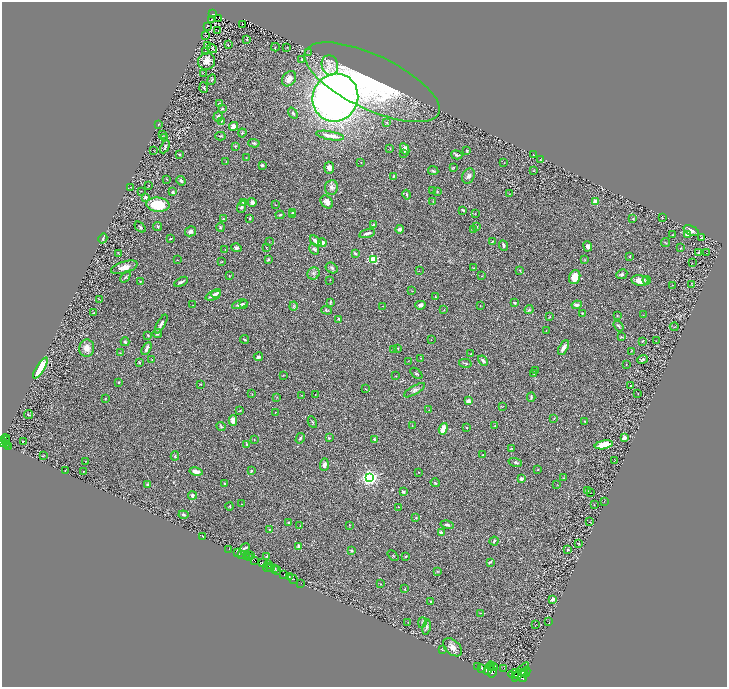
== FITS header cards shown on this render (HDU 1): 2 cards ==
NAXIS1  =                 1450
NAXIS2  =                 1369

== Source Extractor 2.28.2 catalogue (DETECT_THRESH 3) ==
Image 1450 x 1369 px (HDU 1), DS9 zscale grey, zoomed out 1/2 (1 PNG px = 2 x 2 image px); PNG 729 x 689 px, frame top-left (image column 2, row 1369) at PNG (2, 2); each listed source drawn as its Kron ellipse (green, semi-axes under 4 px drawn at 4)
Background 0.395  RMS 0.028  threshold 0.0847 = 3 sigma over >= 5 px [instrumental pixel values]
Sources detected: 384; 47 cannot appear on this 1/2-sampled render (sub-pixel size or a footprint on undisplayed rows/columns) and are neither listed nor drawn; the other 337 listed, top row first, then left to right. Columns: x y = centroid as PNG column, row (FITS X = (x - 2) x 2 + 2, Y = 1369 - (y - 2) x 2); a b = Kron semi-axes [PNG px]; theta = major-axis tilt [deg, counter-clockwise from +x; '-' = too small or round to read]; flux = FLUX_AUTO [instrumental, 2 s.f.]
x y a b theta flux
213 14 3 2 - 42
219 18 2 1 - 1.5
211 20 2 1 - 2.4
242 24 3 1 - 1.5
208 26 3 1 - 2.7
218 30 2 1 - 25
205 35 3 1 - 1.7
247 39 3 2 - 4.2
228 44 2 1 - 2
208 45 2 1 - 1.7
275 47 4 2 - 2.6
287 47 2 1 - 12
212 48 5 1 - 2.9
205 51 2 2 - 38
308 53 2 2 - 1.9
302 59 3 2 - 4.7
207 61 8 8 - 40
330 65 10 8 -74 44
203 73 3 2 - 1.9
289 79 8 6 51 31
212 80 5 3 - 6
372 82 73 27 -25 900
204 88 5 3 - 5.2
335 98 24 22 67 4300
219 103 3 2 - 4.2
223 109 3 3 - 8.5
293 113 6 3 -54 12
218 117 5 4 - 10
221 121 4 2 - 3.6
387 122 4 3 - 4.8
158 125 4 2 - 2.8
233 126 5 4 - 23
242 133 4 4 - 6.2
162 134 2 1 - 1.5
220 136 5 3 - 5.8
330 136 14 3 -10 39
164 137 3 3 - 4.3
254 143 5 3 - 6
235 146 2 2 - 9.7
165 147 7 3 64 8.7
390 148 2 1 - 2
405 149 6 4 -63 21
154 150 2 1 - 1.6
467 151 3 2 - 5
404 153 2 2 - 4.1
179 154 3 2 - 4.8
457 155 6 3 -17 11
533 155 2 2 - 4.1
246 158 2 1 - 1.4
540 159 2 1 - 1.5
226 162 3 3 - 3.3
361 162 3 2 - 2.8
504 163 2 1 - 1.3
262 165 3 3 - 7.7
453 167 2 2 - 11
329 168 6 5 - 25
433 171 5 3 - 7.8
533 171 2 2 - 2.6
393 176 4 3 - 5.1
468 176 8 6 63 20
167 179 2 1 - 3.5
181 181 5 3 - 13
149 186 2 2 - 1.5
130 187 4 1 - 2.2
331 187 7 6 - 19
141 191 2 1 - 2.8
433 191 2 1 - 1.3
173 192 3 2 - 7.9
437 192 3 2 - 3.2
509 194 3 2 - 2.4
407 195 5 2 - 4.2
145 197 2 2 - 53
595 201 2 2 - 100
252 202 4 4 - 21
327 202 7 5 -50 29
433 202 3 2 - 2.2
243 203 4 3 - 6.3
158 205 11 7 -6 170
275 205 3 2 - 1.6
241 207 6 4 67 12
463 210 3 2 - 7
292 212 3 3 - 5.6
475 213 2 1 - 1.7
293 214 4 3 - 4.6
280 215 4 3 - 7.9
250 218 3 2 - 4.2
663 218 2 1 - 1.9
223 219 4 2 - 4.2
633 219 2 2 - 5.3
373 225 3 2 - 5.2
158 226 4 3 - 6.3
476 226 3 2 - 8
140 227 6 4 -40 8.5
220 227 4 3 - 5.4
400 229 4 4 - 17
474 230 3 2 - 4.2
190 231 6 5 - 15
691 231 8 4 -23 20
367 233 8 3 16 17
688 234 4 3 - 76
673 235 2 2 - 2
103 238 5 2 - 5.8
702 238 4 3 - 5.1
170 239 3 1 - 3.8
316 241 7 3 -47 39
492 241 3 2 - 3.9
269 242 3 2 - 2.3
666 242 4 2 - 2.8
322 243 4 4 - 23
504 245 5 3 - 13
588 246 5 4 - 17
266 247 3 2 - 2.5
236 248 5 4 - 14
681 248 2 2 - 3.1
314 249 6 4 -58 12
225 250 2 2 - 2.1
355 253 4 3 - 8.2
698 253 3 3 - 6.2
706 253 2 1 - 1.3
118 254 3 2 - 2.9
630 257 3 2 - 2.6
268 259 3 2 - 6.5
373 259 3 3 - 390
177 260 2 2 - 3.8
585 260 3 2 - 2.7
221 262 4 1 - 2.5
692 263 2 1 - 0.2
124 267 14 5 18 41
332 268 6 5 - 11
473 268 3 2 - 2.2
520 270 3 2 - 3
419 271 2 2 - 2.7
313 273 6 6 - 15
622 274 6 5 - 9.9
229 276 2 2 - 3.8
481 276 2 2 - 2
125 277 6 3 53 7.6
575 277 7 5 71 92
330 280 2 1 - 1.7
640 280 9 5 -7 60
647 280 4 3 - 4.7
140 281 2 2 - 2.6
181 282 7 2 29 11
672 285 2 1 - 1.8
692 285 3 3 - 2.7
412 291 2 1 - 1.7
216 293 5 3 - 14
213 296 8 4 21 22
435 297 2 2 - 8.7
99 300 3 2 - 2.7
330 302 4 2 - 6.3
515 303 3 2 - 6.4
240 304 8 3 21 17
243 304 4 3 - 11
193 305 2 1 - 2.2
420 305 5 4 - 18
577 305 5 4 - 15
293 306 4 3 - 7.3
383 306 2 1 - 1.4
480 306 2 1 - 2.8
327 310 5 2 - 5.6
444 310 2 2 - 2.5
529 310 5 4 - 8.2
94 313 3 2 - 3.2
582 313 2 2 - 3.1
643 315 2 1 - 1.7
617 316 3 2 - 2.2
550 317 3 2 - 3.2
339 319 3 2 - 11
161 324 10 3 61 16
618 326 6 3 -54 7.8
674 327 4 2 - 2.8
546 330 3 2 - 2.1
157 334 4 4 - 9.4
148 335 2 2 - 4.2
621 337 4 3 - 5
244 339 4 2 - 4.4
431 340 2 1 - 1.3
642 341 2 2 - 3
656 341 2 1 - 1.4
125 342 4 3 - 7.8
87 348 8 7 - 39
146 348 7 3 58 21
398 348 3 2 - 2.9
563 348 8 4 61 28
393 349 3 2 - 1.9
631 351 2 2 - 1.7
120 353 2 2 - 2.9
471 354 2 2 - 3
258 357 4 3 - 13
420 358 2 2 - 1.8
643 359 5 4 - 9.7
152 360 2 2 - 1.7
408 361 2 2 - 1.9
483 361 5 3 - 13
140 362 2 2 - 17
465 363 6 3 -15 7.4
626 365 3 2 - 1.6
40 368 12 4 57 180
535 370 3 2 - 2.5
416 373 7 2 -43 5.5
534 373 3 2 - 4.5
283 375 2 2 - 2.3
396 376 3 2 - 1.9
119 382 2 2 - 3.4
200 384 2 2 - 2.6
631 386 2 2 - 4.9
365 389 2 1 - 1.9
414 390 12 4 31 14
252 394 2 2 - 2.4
638 394 2 2 - 2.9
301 395 2 2 - 1.9
315 395 2 1 - 1.6
277 397 3 2 - 2.4
531 397 4 2 - 7.4
106 399 3 2 - 2.6
468 401 4 3 - 23
502 406 3 2 - 2.1
429 410 2 1 - 1.5
239 411 3 2 - 3.2
275 412 2 1 - 1.7
29 415 5 2 - 5.3
554 418 3 2 - 2.8
233 420 5 3 - 37
585 421 3 2 - 3.3
312 422 6 2 -62 6.2
412 425 2 2 - 2.4
221 426 5 4 - 7.7
495 426 4 2 - 3.3
467 428 2 2 - 6.5
443 429 6 3 73 53
300 438 5 3 - 7.5
329 438 4 3 - 5.9
624 438 2 2 - 100
6 439 5 3 - 440
254 439 2 2 - 2.2
374 440 4 3 - 5.9
5 441 3 1 - 280
2 442 3 2 - 510
23 442 2 1 - 15
247 444 4 3 - 6.3
6 445 4 2 - 320
604 445 9 4 11 97
9 446 3 2 - 170
511 448 4 3 - 4.2
43 455 4 1 - 1.8
483 455 3 3 - 4.2
175 456 5 3 - 4.7
615 460 2 1 - 2.3
86 461 3 2 - 2.3
515 462 7 4 -17 8.8
324 465 6 4 87 17
538 470 2 1 - 4.9
65 471 3 2 - 2.5
84 471 2 2 - 2.5
252 471 2 2 - 4.4
196 472 6 3 -12 31
419 472 2 2 - 3.3
369 477 3 3 - 2500
564 478 3 2 - 3
521 479 2 2 - 47
225 483 3 2 - 3.5
435 483 4 3 - 6
557 484 2 2 - 1.5
148 485 2 2 - 37
587 491 4 3 - 5.9
403 492 4 3 - 9.6
591 493 2 2 - 1.6
192 496 4 3 - 11
604 501 2 1 - 1.7
242 504 2 1 - 2.1
594 505 3 2 - 1.5
230 506 4 3 - 5.8
399 507 3 2 - 2.1
183 515 5 3 - 6.6
416 518 3 2 - 2.8
589 522 2 1 - 1.4
289 523 3 2 - 8.1
349 525 3 2 - 2.3
447 525 6 3 -14 9.3
300 526 3 2 - 1.8
269 530 2 2 - 2
441 533 4 3 - 20
203 536 4 1 - 2.5
494 541 4 3 - 6.3
579 544 3 2 - 5.6
299 546 3 3 - 19
245 548 5 2 - 8.3
229 549 2 1 - 28
568 550 4 3 - 4.8
351 551 3 2 - 6.2
238 553 2 2 - 150
241 555 2 2 - 550
251 556 2 1 - 14
267 556 2 2 - 7.2
393 556 6 1 -42 3
406 556 3 2 - 6.5
246 557 3 2 - 93
249 557 3 1 - 51
255 561 3 2 - 410
490 562 3 2 - 6.9
262 563 4 2 - 450
269 564 4 2 - 460
267 567 5 2 - 200
271 567 2 1 - 160
274 568 3 2 - 610
277 570 4 3 - 690
437 572 4 2 - 3.1
284 574 4 2 - 530
289 577 3 2 - 560
293 579 5 3 - 83
301 583 2 1 - 21
380 584 2 2 - 3
405 589 2 2 - 2.2
552 599 3 2 - 11
431 601 2 2 - 3.3
481 613 4 2 - 4.3
408 622 2 2 - 2.2
549 622 3 1 - 1.7
422 623 5 3 - 5.4
536 624 2 1 - 1.2
426 627 7 4 79 11
453 647 11 7 -42 38
443 649 4 3 - 3.2
490 666 4 2 - 1700
478 667 2 1 - 89
493 667 5 3 - 2200
503 668 2 1 - 1.8
482 669 2 1 - 930
487 671 2 2 - 1300
492 672 6 4 84 3400
520 672 12 3 50 4400
523 672 4 1 - 1400
526 672 5 2 - 1700
514 673 6 2 19 4500
516 675 2 2 - 1400
523 677 6 3 76 2400
At the frame edge (FLAGS 8, measured only in part): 1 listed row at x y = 2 442
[47 sub-pixel or undisplayed-footprint detections neither listed nor drawn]